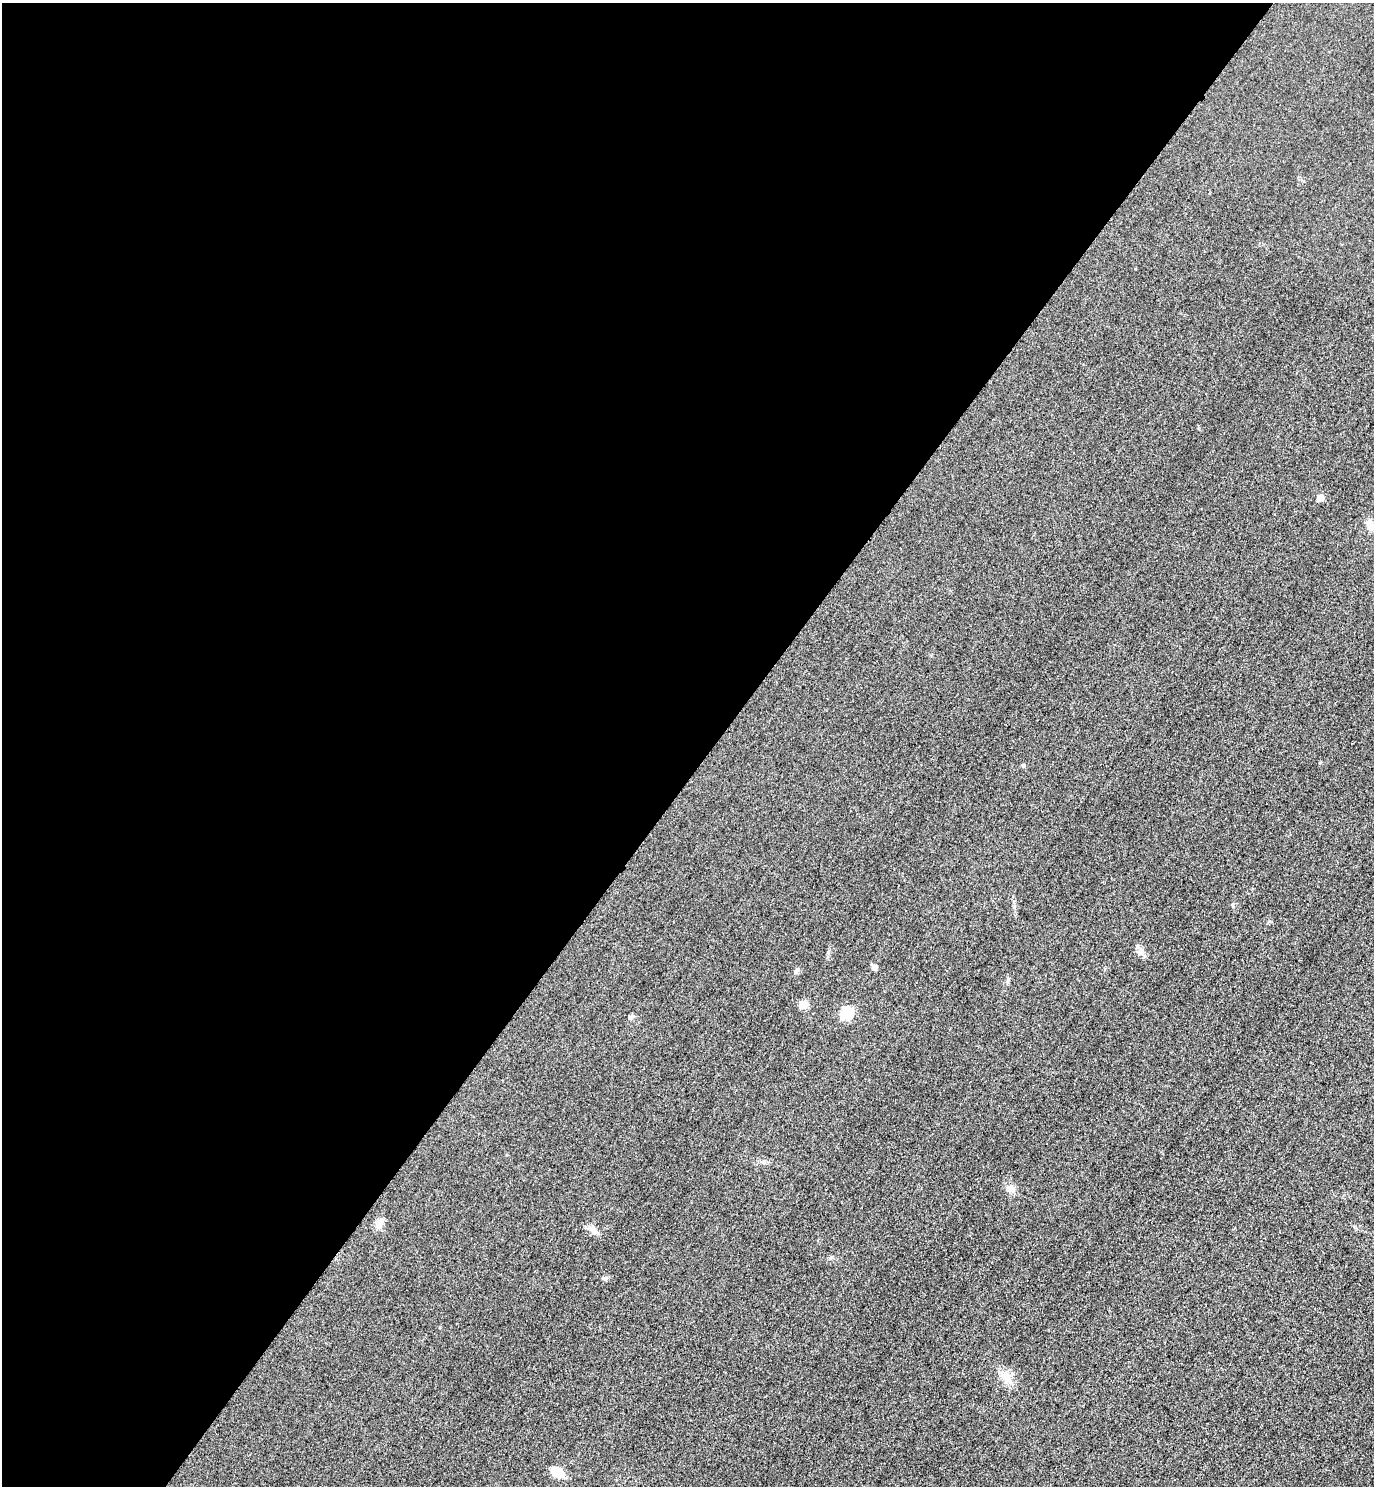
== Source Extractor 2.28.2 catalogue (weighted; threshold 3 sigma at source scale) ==
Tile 5 of 4 x 4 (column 1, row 2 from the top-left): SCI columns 325-1696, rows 2998-4481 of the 5996 x 5993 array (HDU 1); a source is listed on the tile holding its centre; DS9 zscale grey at full resolution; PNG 1376 x 1488 px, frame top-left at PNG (2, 3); no overlay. Shown black and unused: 52% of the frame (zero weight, under 3 of 4 exposures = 3% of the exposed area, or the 3 px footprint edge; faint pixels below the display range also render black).
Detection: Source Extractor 2.28.2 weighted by HDU 2 'WHT'; one run over the whole footprint, this tile lists its part. Background 0.0498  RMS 0.017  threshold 0.0754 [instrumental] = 3 sigma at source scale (4.5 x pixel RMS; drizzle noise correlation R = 1.50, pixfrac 1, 0.05/0.05 arcsec/px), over >= 5 px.
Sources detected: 16; all 16 listed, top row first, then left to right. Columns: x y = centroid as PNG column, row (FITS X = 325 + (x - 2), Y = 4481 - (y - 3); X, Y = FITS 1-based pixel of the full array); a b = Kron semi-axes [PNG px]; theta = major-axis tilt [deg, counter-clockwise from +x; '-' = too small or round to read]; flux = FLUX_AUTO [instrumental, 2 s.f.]
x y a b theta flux
1320 498 5 5 - 30
1370 525 17 8 -82 12
1319 763 4 3 - 1.5
1023 765 5 4 - 3
1142 952 13 6 -71 7.9
874 967 8 6 -19 4.2
796 970 8 4 63 3.2
803 1005 5 5 - 42
846 1013 6 6 - 150
630 1017 6 6 - 3.2
1011 1189 11 9 -70 9.4
379 1224 16 8 60 9.9
593 1230 14 8 -54 10
605 1278 8 5 5 3.7
1005 1377 16 11 -49 18
558 1473 13 8 -34 33
Unlisted compact peaks at least as high as the median listed source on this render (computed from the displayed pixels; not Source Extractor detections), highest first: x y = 828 952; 831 1257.